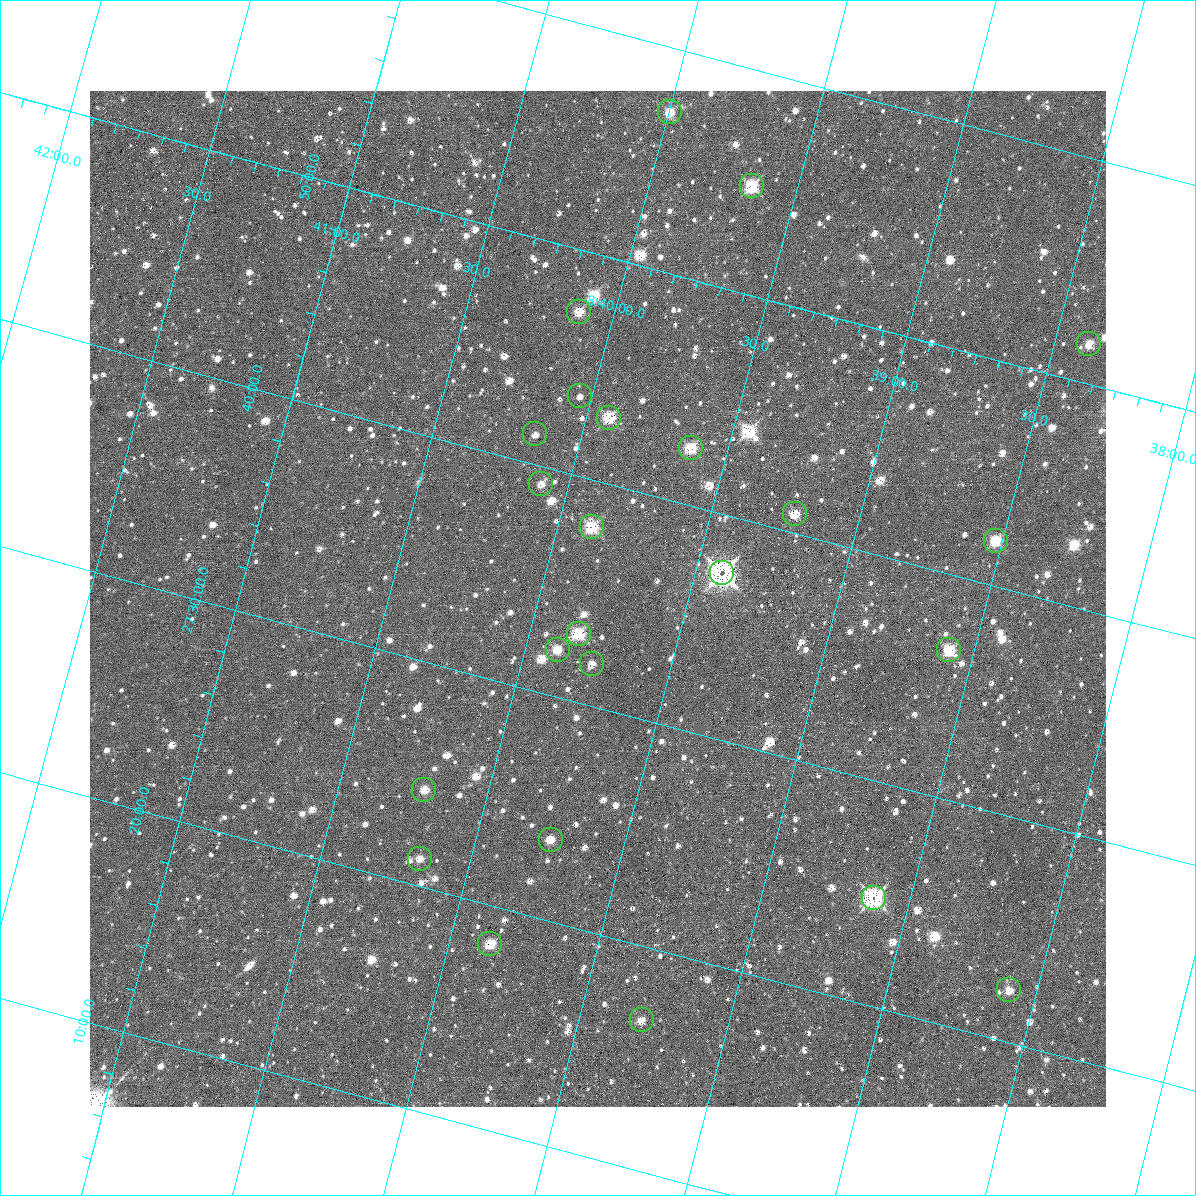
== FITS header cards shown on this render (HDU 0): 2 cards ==
NAXIS1  =                 1016 / length of data axis 1
NAXIS2  =                 1016 / length of data axis 2

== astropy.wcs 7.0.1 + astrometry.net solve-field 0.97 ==
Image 1016 x 1016 px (HDU 0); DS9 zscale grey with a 90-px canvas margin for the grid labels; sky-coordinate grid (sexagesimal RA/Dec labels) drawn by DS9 from the SOLVED WCS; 24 Tycho-2 reference stars matched to detected sources circled (green)
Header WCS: RA---SIN-SIP/DEC--SIN-SIP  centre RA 08:39:48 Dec +27:35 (129.95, +27.58 deg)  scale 2.76 arcsec/px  FOV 46.7' x 46.4'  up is +15 deg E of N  parity normal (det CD < 0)
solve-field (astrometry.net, Tycho-2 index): VERIFIED the header's WCS against the Tycho-2 star catalogue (verified at 3 index scales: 7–24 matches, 1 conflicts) and refined it, rather than solving blind
Solved WCS: RA---TAN-SIP/DEC--TAN-SIP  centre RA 08:39:48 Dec +27:35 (129.95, +27.58 deg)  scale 2.75 arcsec/px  FOV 46.6' x 46.4'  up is +15 deg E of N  parity normal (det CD < 0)
The solver's refit moves the header's centre by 1.1 arcsec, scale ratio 0.9981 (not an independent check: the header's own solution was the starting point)
Tycho-2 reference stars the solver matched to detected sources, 24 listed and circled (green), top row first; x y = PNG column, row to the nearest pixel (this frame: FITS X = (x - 90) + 1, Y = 1016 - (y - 91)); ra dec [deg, ICRS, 3 dp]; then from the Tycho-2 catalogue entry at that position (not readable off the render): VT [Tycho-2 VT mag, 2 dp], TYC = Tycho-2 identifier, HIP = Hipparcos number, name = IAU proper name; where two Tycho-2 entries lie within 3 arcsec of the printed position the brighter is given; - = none
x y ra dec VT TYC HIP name
670 112 129.999 +27.952 11.86 1948-1111-1 - -
752 186 129.913 +27.914 11.05 1948-1462-1 - -
579 312 130.029 +27.788 11.13 1948-1347-1 - -
1089 344 129.595 +27.863 11.97 1948-1577-1 - -
580 396 130.010 +27.725 11.85 1948-1733-1 - -
609 418 129.981 +27.716 11.30 1948-1835-1 - -
535 434 130.039 +27.689 12.49 1948-1451-1 - -
691 448 129.906 +27.709 11.59 1948-1550-1 - -
541 484 130.023 +27.653 12.40 1948-1556-1 - -
795 514 129.804 +27.681 10.96 1948-1470-1 - -
592 527 129.971 +27.632 10.24 1948-1607-1 - -
996 541 129.630 +27.700 11.19 1948-1497-1 - -
722 573 129.852 +27.623 9.77 1948-1506-1 - -
579 634 129.959 +27.551 10.92 1948-1793-1 - -
558 650 129.973 +27.535 10.67 1948-1790-1 - -
949 650 129.645 +27.611 11.71 1948-1573-1 - -
592 664 129.941 +27.531 11.99 1948-1831-1 - -
424 790 130.053 +27.405 11.49 1945-2430-1 - -
551 840 129.937 +27.393 11.83 1945-525-1 - -
420 859 130.042 +27.354 12.29 1945-2462-1 - -
874 898 129.655 +27.414 11.21 1945-575-1 - -
490 944 129.965 +27.304 11.07 1945-6-1 - -
1009 990 129.523 +27.372 11.87 1945-134-1 - -
642 1020 129.823 +27.278 11.28 1945-140-1 - -